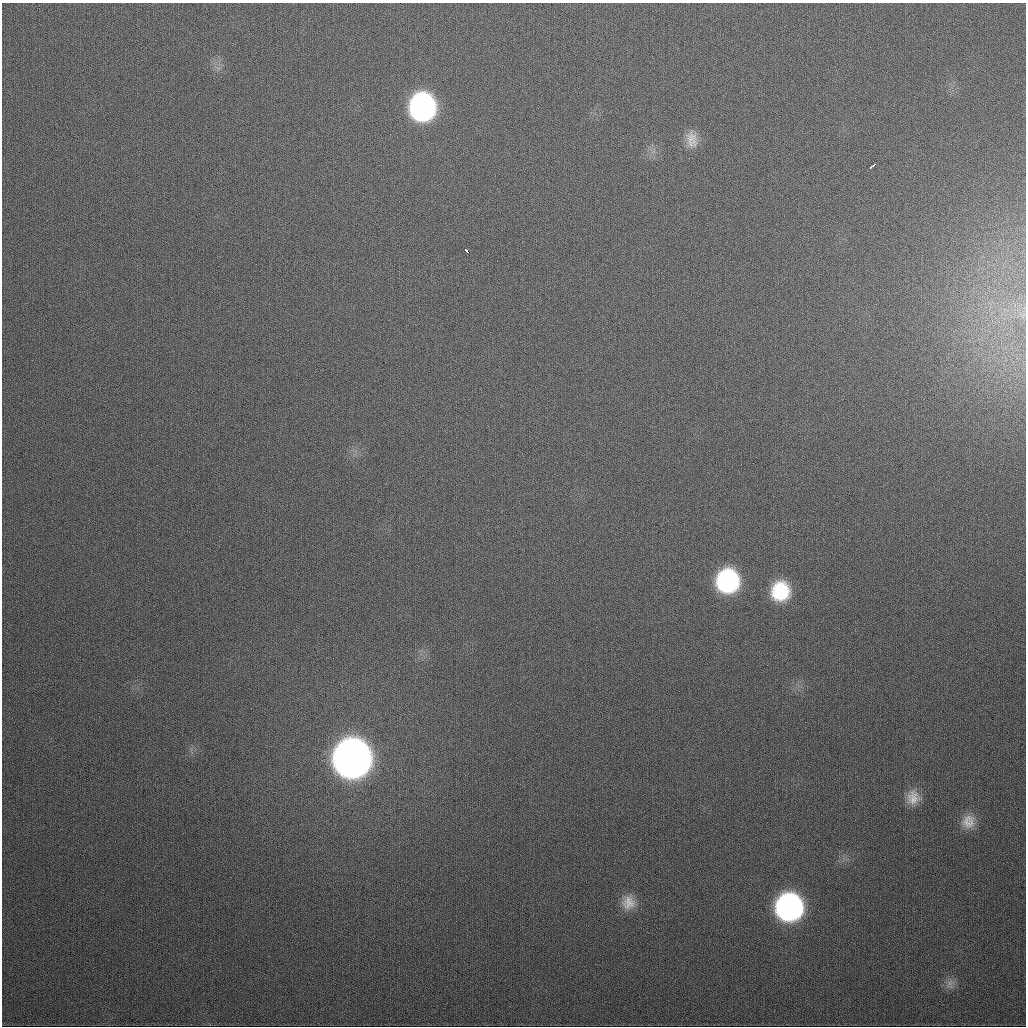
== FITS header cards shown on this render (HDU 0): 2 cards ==
NAXIS1  =                 1024
NAXIS2  =                 1024

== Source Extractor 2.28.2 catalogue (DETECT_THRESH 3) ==
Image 1024 x 1024 px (HDU 0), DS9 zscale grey, 1 PNG px = 1 image px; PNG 1028 x 1028 px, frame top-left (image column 1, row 1024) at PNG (2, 3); no overlay
Background 368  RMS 14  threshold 40.6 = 3 sigma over >= 5 px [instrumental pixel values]
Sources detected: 12; all 12 listed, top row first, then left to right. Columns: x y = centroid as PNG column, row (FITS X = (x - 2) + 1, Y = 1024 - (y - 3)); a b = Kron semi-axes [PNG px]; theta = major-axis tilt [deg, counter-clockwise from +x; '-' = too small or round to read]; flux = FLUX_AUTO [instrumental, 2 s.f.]
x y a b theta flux
422 107 21 19 -89 2.6e+05
692 140 22 14 -80 1.3e+04
872 166 7 2 37 3.9e+03
467 251 4 3 - 4.8e+03
728 581 19 18 - 1.4e+05
780 591 18 17 - 5.1e+04
352 758 21 20 - 1.9e+06
913 798 17 15 88 1.4e+04
968 822 19 16 80 1.4e+04
628 902 18 17 - 1.5e+04
789 907 19 19 - 3.4e+05
950 983 14 7 56 6.1e+03